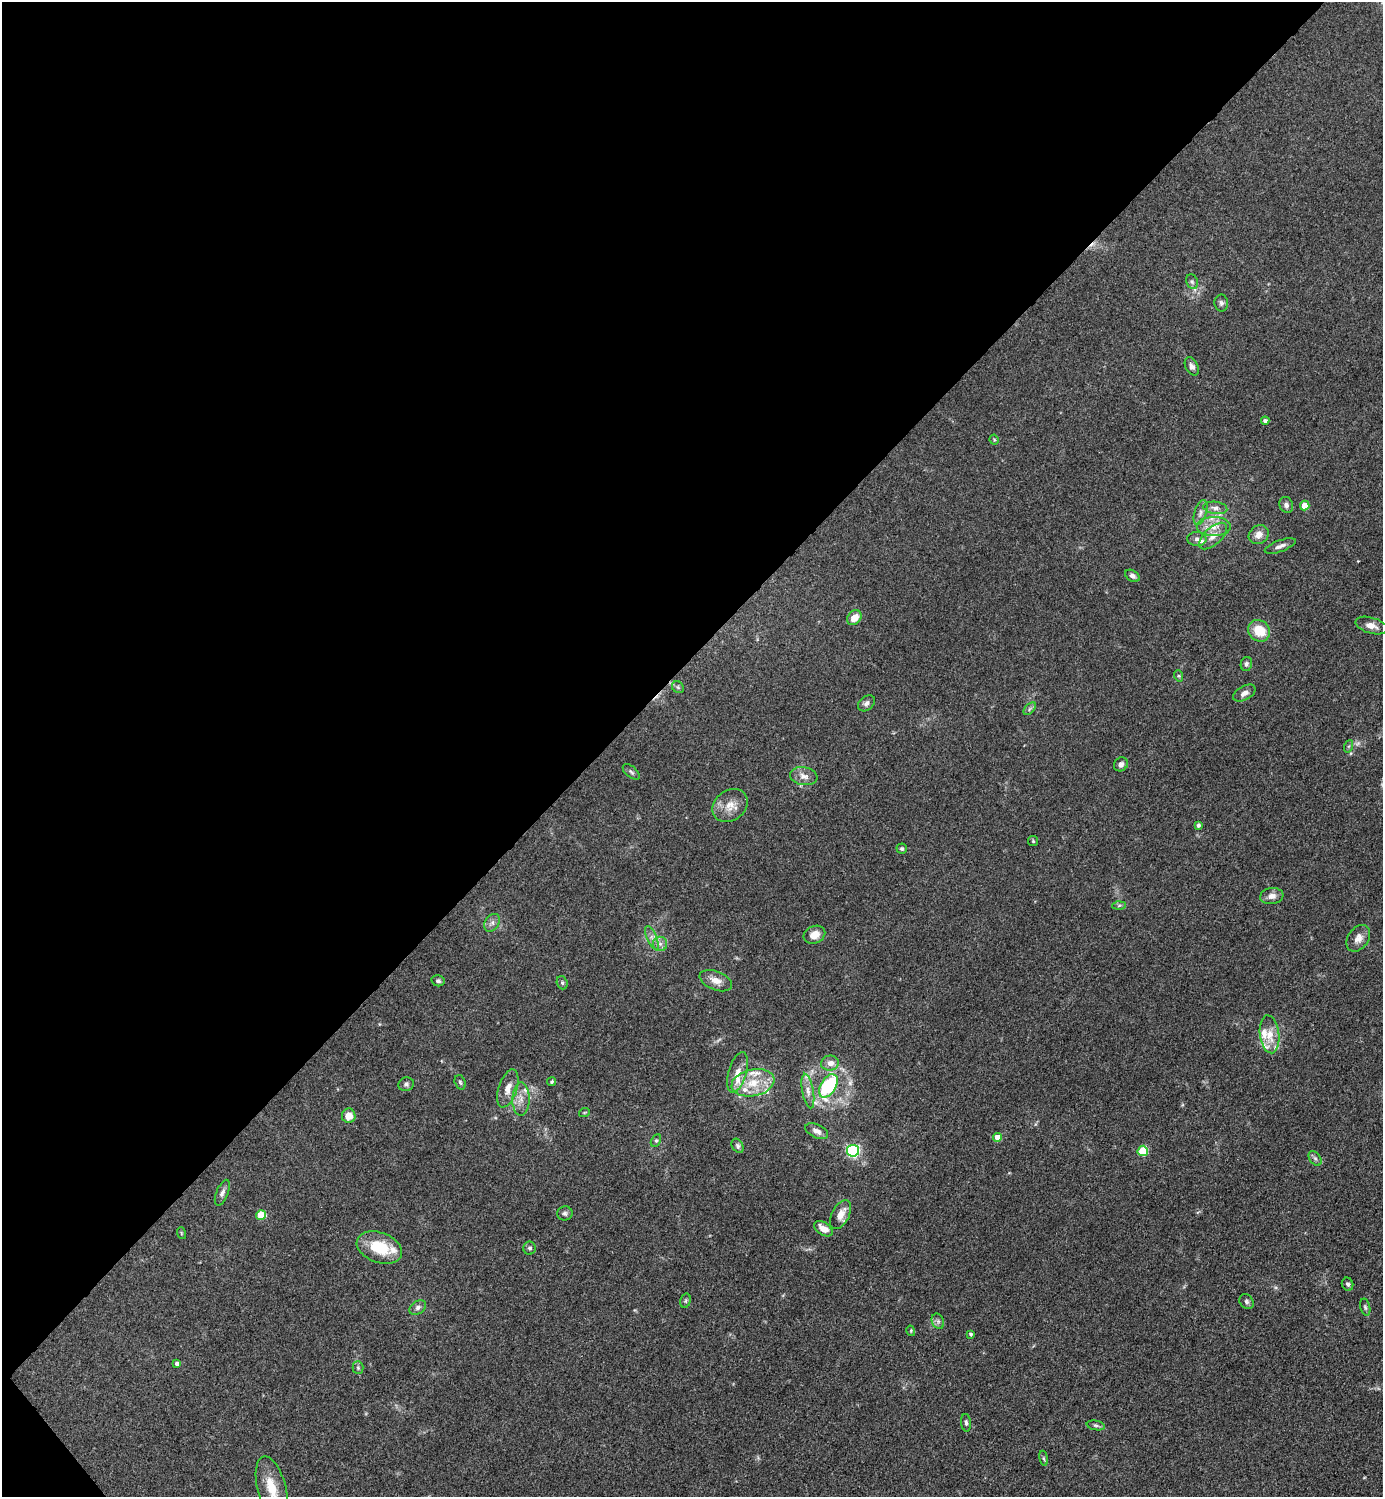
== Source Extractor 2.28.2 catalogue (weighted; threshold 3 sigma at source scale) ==
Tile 5 of 4 x 4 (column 1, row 2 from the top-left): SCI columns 300-1680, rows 2991-4485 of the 5980 x 5982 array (HDU 1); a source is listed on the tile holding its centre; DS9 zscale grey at full resolution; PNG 1385 x 1499 px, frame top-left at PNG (2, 2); each listed source drawn as its Kron ellipse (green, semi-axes under 4 px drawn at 4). Shown black and unused: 44% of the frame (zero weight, under 3 of 4 exposures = <1% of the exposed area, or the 3 px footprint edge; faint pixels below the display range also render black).
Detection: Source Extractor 2.28.2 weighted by HDU 2 'WHT'; one run over the whole footprint, this tile lists its part. Background 0.0863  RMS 0.0063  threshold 0.0286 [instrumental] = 3 sigma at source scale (4.5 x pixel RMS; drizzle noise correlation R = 1.50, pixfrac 1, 0.05/0.05 arcsec/px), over >= 5 px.
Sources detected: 98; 1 too faint to see at this stretch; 1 cosmic-ray / hot-pixel residue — neither listed nor drawn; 12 inside a brighter listed object's ellipse — not listed separately; the other 84 listed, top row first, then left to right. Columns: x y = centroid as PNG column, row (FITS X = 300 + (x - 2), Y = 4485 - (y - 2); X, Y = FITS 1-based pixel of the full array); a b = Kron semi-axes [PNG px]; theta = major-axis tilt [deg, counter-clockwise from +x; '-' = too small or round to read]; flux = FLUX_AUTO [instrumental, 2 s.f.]
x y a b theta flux
1192 282 7 5 -67 1.5
1221 303 8 7 - 1.8
1192 366 10 6 -63 2.1
1265 421 4 3 - 1.7
994 440 5 4 - 0.72
1286 505 8 6 -69 2.2
1305 506 5 4 - 12
1215 508 12 6 -8 2.7
1200 512 13 6 72 2.7
1214 527 17 9 0 7.5
1259 535 10 9 - 4.8
1213 536 17 8 42 6.4
1197 539 9 7 -3 2.3
1280 546 16 5 20 3
1132 576 8 5 -30 1.7
854 618 8 6 47 6.9
1371 626 16 8 -16 5.1
1259 631 12 10 -39 14
1246 664 7 5 79 1.4
1179 676 6 4 -71 0.83
678 687 6 5 - 1.1
1244 693 12 7 29 3.4
866 703 9 6 41 2.4
1030 709 8 4 46 1.4
1349 746 6 4 71 0.99
1121 764 7 6 - 2.6
631 772 10 5 -40 1.5
804 776 14 9 -10 4.6
730 805 19 15 38 8.8
1198 825 4 3 - 1.4
1033 841 5 5 - 0.8
902 849 5 5 - 1.3
1272 896 11 8 9 3.6
1119 905 6 4 3 1
492 923 9 7 56 2.5
814 935 11 8 24 6.2
652 938 13 5 -66 2.8
1358 938 14 10 55 4.8
660 944 7 7 - 2.5
438 981 7 5 -13 1.6
716 981 17 9 -22 6
562 983 7 5 -70 1.2
1269 1034 19 9 -83 8.8
830 1063 9 7 12 4.5
738 1072 21 9 73 6.4
460 1082 7 5 -72 1.2
551 1082 4 4 - 0.95
753 1083 22 13 12 15
406 1084 8 7 - 1.6
828 1086 13 7 59 60
508 1088 20 9 72 6.1
808 1091 17 5 -80 4.2
521 1099 16 8 90 5.8
584 1113 5 3 - 0.63
349 1116 7 6 - 7.4
817 1131 12 6 -26 3.4
997 1137 4 4 - 7.4
656 1141 6 4 62 1.1
738 1146 7 5 -59 1.3
853 1151 6 6 - 100
1143 1151 5 5 - 28
1315 1158 8 5 -53 1.5
222 1193 14 6 68 2.5
565 1213 8 7 - 1.6
261 1215 5 5 - 17
841 1215 15 8 63 7.2
823 1229 10 6 -33 6.8
181 1233 6 3 -72 0.68
379 1248 23 15 -21 22
530 1248 6 6 - 1.5
1348 1284 6 5 - 1.5
685 1301 7 5 73 1.1
1246 1302 8 6 -49 1.6
418 1307 9 6 34 2.1
1365 1307 9 5 -76 1.2
938 1321 8 6 -69 1.8
911 1331 5 3 - 0.56
971 1334 4 4 - 1.1
177 1364 4 4 - 2.5
358 1368 6 5 - 1.1
966 1423 9 5 -84 1.5
1096 1425 9 4 -11 1.4
1044 1458 8 4 -81 1
272 1489 33 14 -75 16
Isophote crosses this tile's border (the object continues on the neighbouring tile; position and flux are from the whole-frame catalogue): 1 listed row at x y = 272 1489